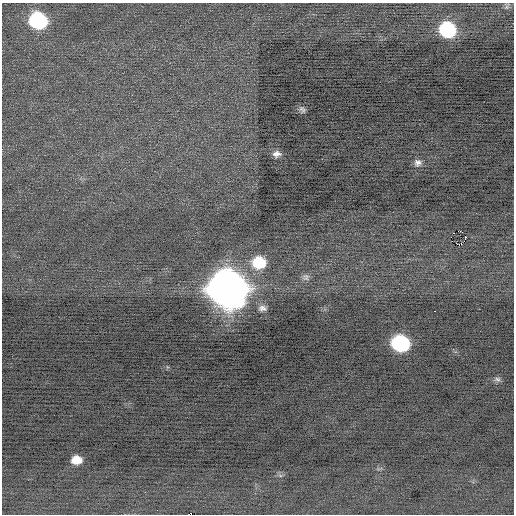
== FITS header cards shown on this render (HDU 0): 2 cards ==
NAXIS1  =                  512 / Axis length
NAXIS2  =                  512 / Axis length

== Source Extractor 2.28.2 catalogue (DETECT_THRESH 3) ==
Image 512 x 512 px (HDU 0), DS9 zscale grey, 1 PNG px = 1 image px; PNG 516 x 516 px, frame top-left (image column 1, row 512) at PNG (2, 3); no overlay
Background -0.0587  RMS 0.68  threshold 2.04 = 3 sigma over >= 5 px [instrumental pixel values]
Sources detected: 20; all 20 listed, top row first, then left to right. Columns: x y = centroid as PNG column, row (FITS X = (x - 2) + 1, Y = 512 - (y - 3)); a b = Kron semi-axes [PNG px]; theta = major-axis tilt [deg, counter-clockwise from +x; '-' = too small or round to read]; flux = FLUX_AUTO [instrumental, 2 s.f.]
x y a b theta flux
506 7 7 4 90 82
38 20 13 11 -17 5500
448 30 12 11 - 4300
303 110 8 6 70 100
277 154 8 6 6 230
418 163 10 9 - 230
458 231 3 2 - 1200
451 237 2 2 - 110
466 237 2 2 - 38
461 244 3 2 - 48
259 262 12 11 - 1900
306 277 10 9 - 180
228 289 17 15 -29 120000
262 308 10 7 -5 200
434 311 2 2 - 40
401 343 13 10 -11 6100
497 379 9 7 1 140
76 460 9 7 0 640
280 475 6 4 -19 80
190 514 4 2 - 1900
At the frame edge (FLAGS 8, measured only in part): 1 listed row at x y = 190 514